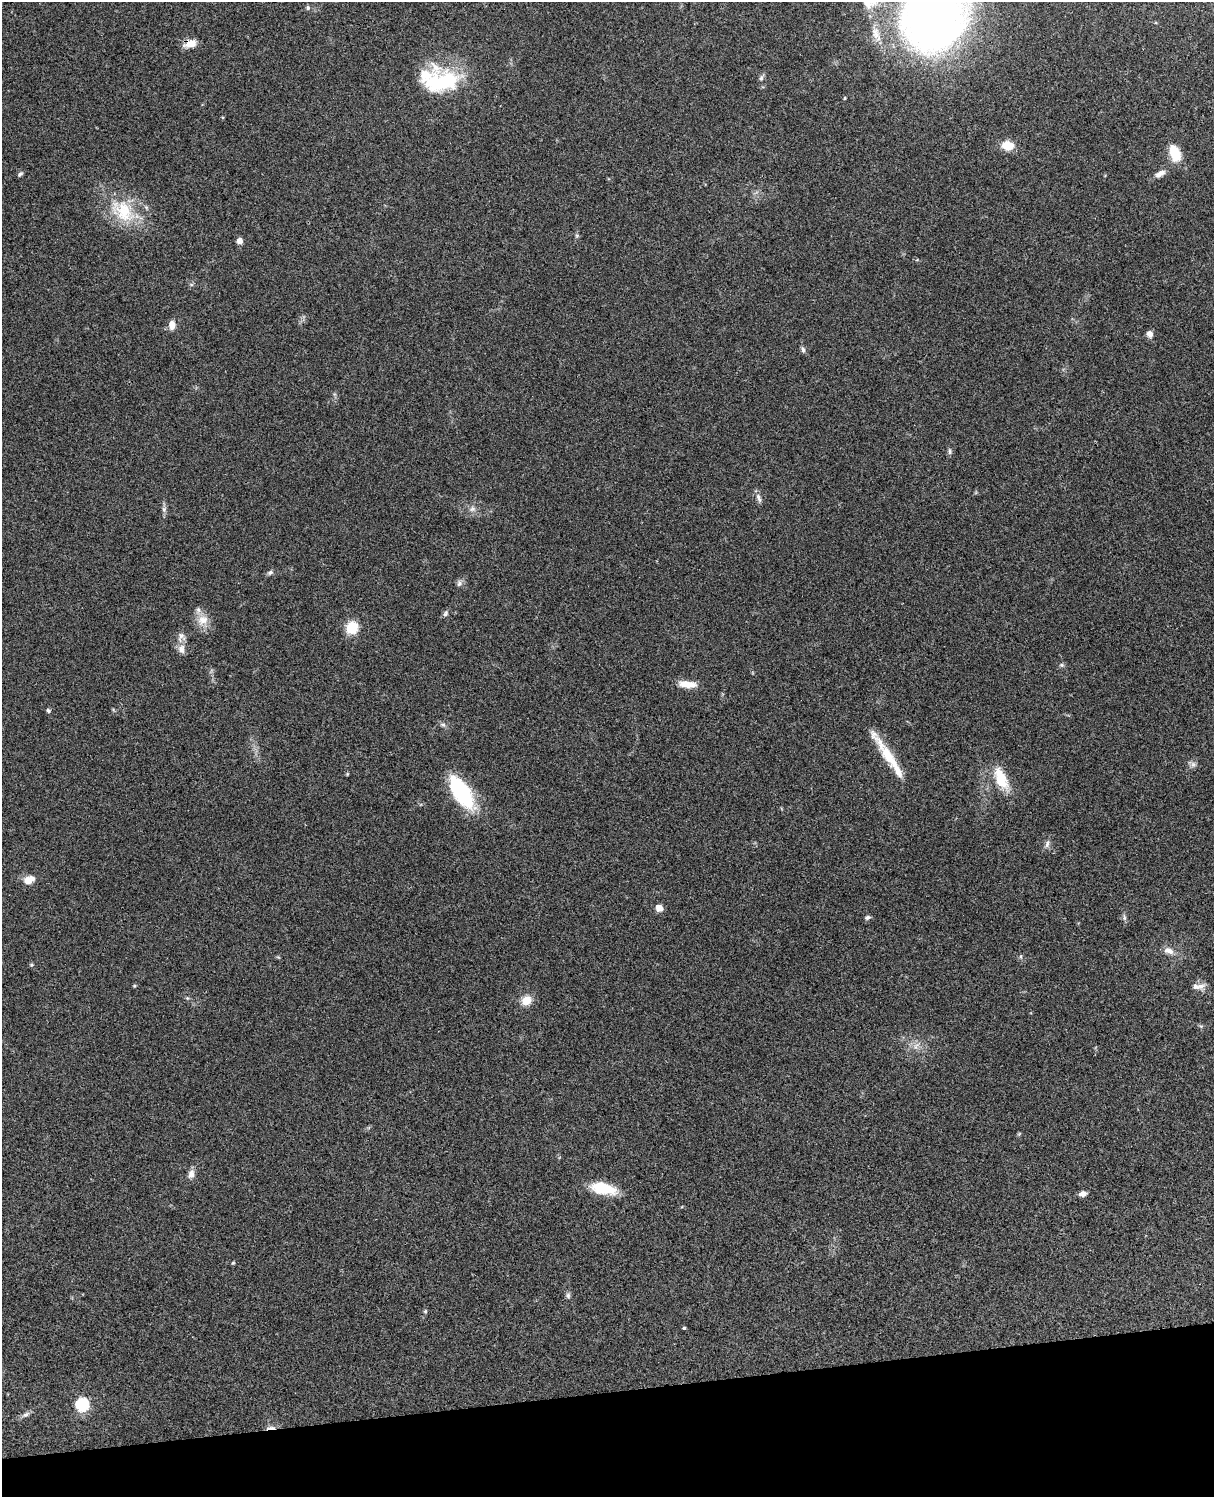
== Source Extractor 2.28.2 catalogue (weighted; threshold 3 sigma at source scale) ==
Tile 10 of 4 x 3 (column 2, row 3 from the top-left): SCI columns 1333-2544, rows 278-1772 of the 5088 x 4927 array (HDU 1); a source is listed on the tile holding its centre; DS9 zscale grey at full resolution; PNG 1216 x 1499 px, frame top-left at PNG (2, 2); no overlay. Shown black and unused: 7% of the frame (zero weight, under 3 of 4 exposures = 6% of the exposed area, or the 3 px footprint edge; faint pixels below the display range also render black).
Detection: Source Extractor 2.28.2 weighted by HDU 2 'WHT'; one run over the whole footprint, this tile lists its part. Background 0.0889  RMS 0.0061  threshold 0.0275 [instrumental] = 3 sigma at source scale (4.5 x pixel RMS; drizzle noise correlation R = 1.50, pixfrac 1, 0.05/0.05 arcsec/px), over >= 5 px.
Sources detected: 65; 1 inside a brighter object's white glare — not listed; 5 inside a brighter listed object's ellipse — not listed separately; the other 59 listed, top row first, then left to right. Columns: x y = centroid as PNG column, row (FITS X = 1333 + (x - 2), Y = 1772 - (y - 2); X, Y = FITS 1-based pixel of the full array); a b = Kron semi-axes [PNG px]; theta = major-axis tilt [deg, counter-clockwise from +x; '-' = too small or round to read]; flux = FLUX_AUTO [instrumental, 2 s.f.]
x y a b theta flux
308 8 6 6 - 1.3
936 16 62 50 60 450
876 34 25 11 -69 9.3
191 43 14 9 17 6.3
761 78 9 5 79 1.6
441 82 42 28 9 50
845 98 4 4 - 0.58
1007 145 10 8 -9 14
1175 153 16 9 -69 17
20 174 7 5 38 1.2
1160 174 14 7 30 3.8
123 211 41 27 -42 32
577 235 5 4 - 0.85
239 241 6 5 - 4
172 325 9 6 -90 5.8
1150 334 7 6 - 3.2
803 350 9 5 -82 1.6
950 451 10 4 -90 1.3
759 498 14 6 -72 2.6
164 509 6 6 - 1.5
472 509 9 8 - 2.7
270 572 8 6 20 1.6
459 583 9 7 74 2
446 613 9 6 59 1.6
202 620 16 14 31 7.7
352 628 11 10 - 17
181 637 14 12 77 4.2
1062 665 6 5 - 1.1
687 684 22 8 -7 8
48 711 6 5 - 1.1
443 725 8 5 -28 1.5
887 755 62 10 -56 20
1193 764 8 7 - 2
347 774 5 3 - 0.62
1000 777 29 14 -55 16
461 792 40 17 -57 45
1047 844 11 6 79 2.2
29 880 14 8 19 6.4
659 908 8 7 - 3.8
867 917 7 5 14 1.5
1124 917 11 4 -82 1.5
1169 951 15 8 -21 4.4
1021 956 6 4 71 0.79
31 965 6 5 - 0.94
134 986 5 4 - 0.61
1201 986 14 8 22 3.5
187 998 5 5 - 0.71
526 1000 7 6 - 14
916 1046 12 6 59 3.3
191 1174 12 9 79 3.4
603 1188 30 13 -14 20
1083 1194 7 5 14 3.8
233 1263 5 4 - 0.62
568 1295 8 6 -89 1.5
425 1311 6 5 - 0.94
684 1328 3 3 - 0.74
82 1405 6 6 - 78
25 1415 12 6 27 2.2
271 1428 15 4 0 2.3
Overlapping masked pixels (flux is a lower limit): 2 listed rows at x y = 191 43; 271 1428
Isophote crosses this tile's border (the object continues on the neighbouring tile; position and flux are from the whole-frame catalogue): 1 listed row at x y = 936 16